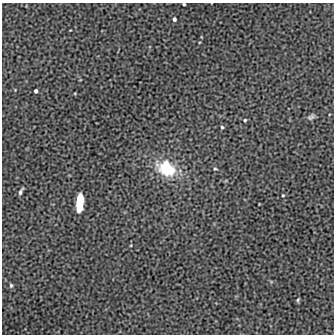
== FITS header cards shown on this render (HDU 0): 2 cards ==
NAXIS1  =                  332 / length of data axis 1
NAXIS2  =                  332 / length of data axis 2

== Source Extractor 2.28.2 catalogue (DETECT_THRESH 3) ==
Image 332 x 332 px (HDU 0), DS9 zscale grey, 1 PNG px = 1 image px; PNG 336 x 336 px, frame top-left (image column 1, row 332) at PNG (2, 3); no overlay
Background 0.00218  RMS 0.083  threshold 0.248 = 3 sigma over >= 5 px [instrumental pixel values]
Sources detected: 14; all 14 listed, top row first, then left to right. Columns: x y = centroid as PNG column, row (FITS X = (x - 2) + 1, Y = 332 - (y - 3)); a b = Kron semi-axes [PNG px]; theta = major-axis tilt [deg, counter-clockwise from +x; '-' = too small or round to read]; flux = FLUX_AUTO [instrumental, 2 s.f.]
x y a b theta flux
184 4 3 3 - 7.2
174 19 5 4 - 12
36 91 4 4 - 14
311 117 10 6 33 16
245 120 3 3 - 6.9
222 127 5 4 - 8.1
167 169 19 13 -29 280
215 169 5 3 - 5.9
21 191 7 3 62 15
283 195 3 2 - 5.4
80 203 16 6 85 150
131 245 4 3 - 4.3
11 285 6 5 - 9.5
298 300 6 3 74 7.9
At the frame edge (FLAGS 8, measured only in part): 1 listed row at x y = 184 4